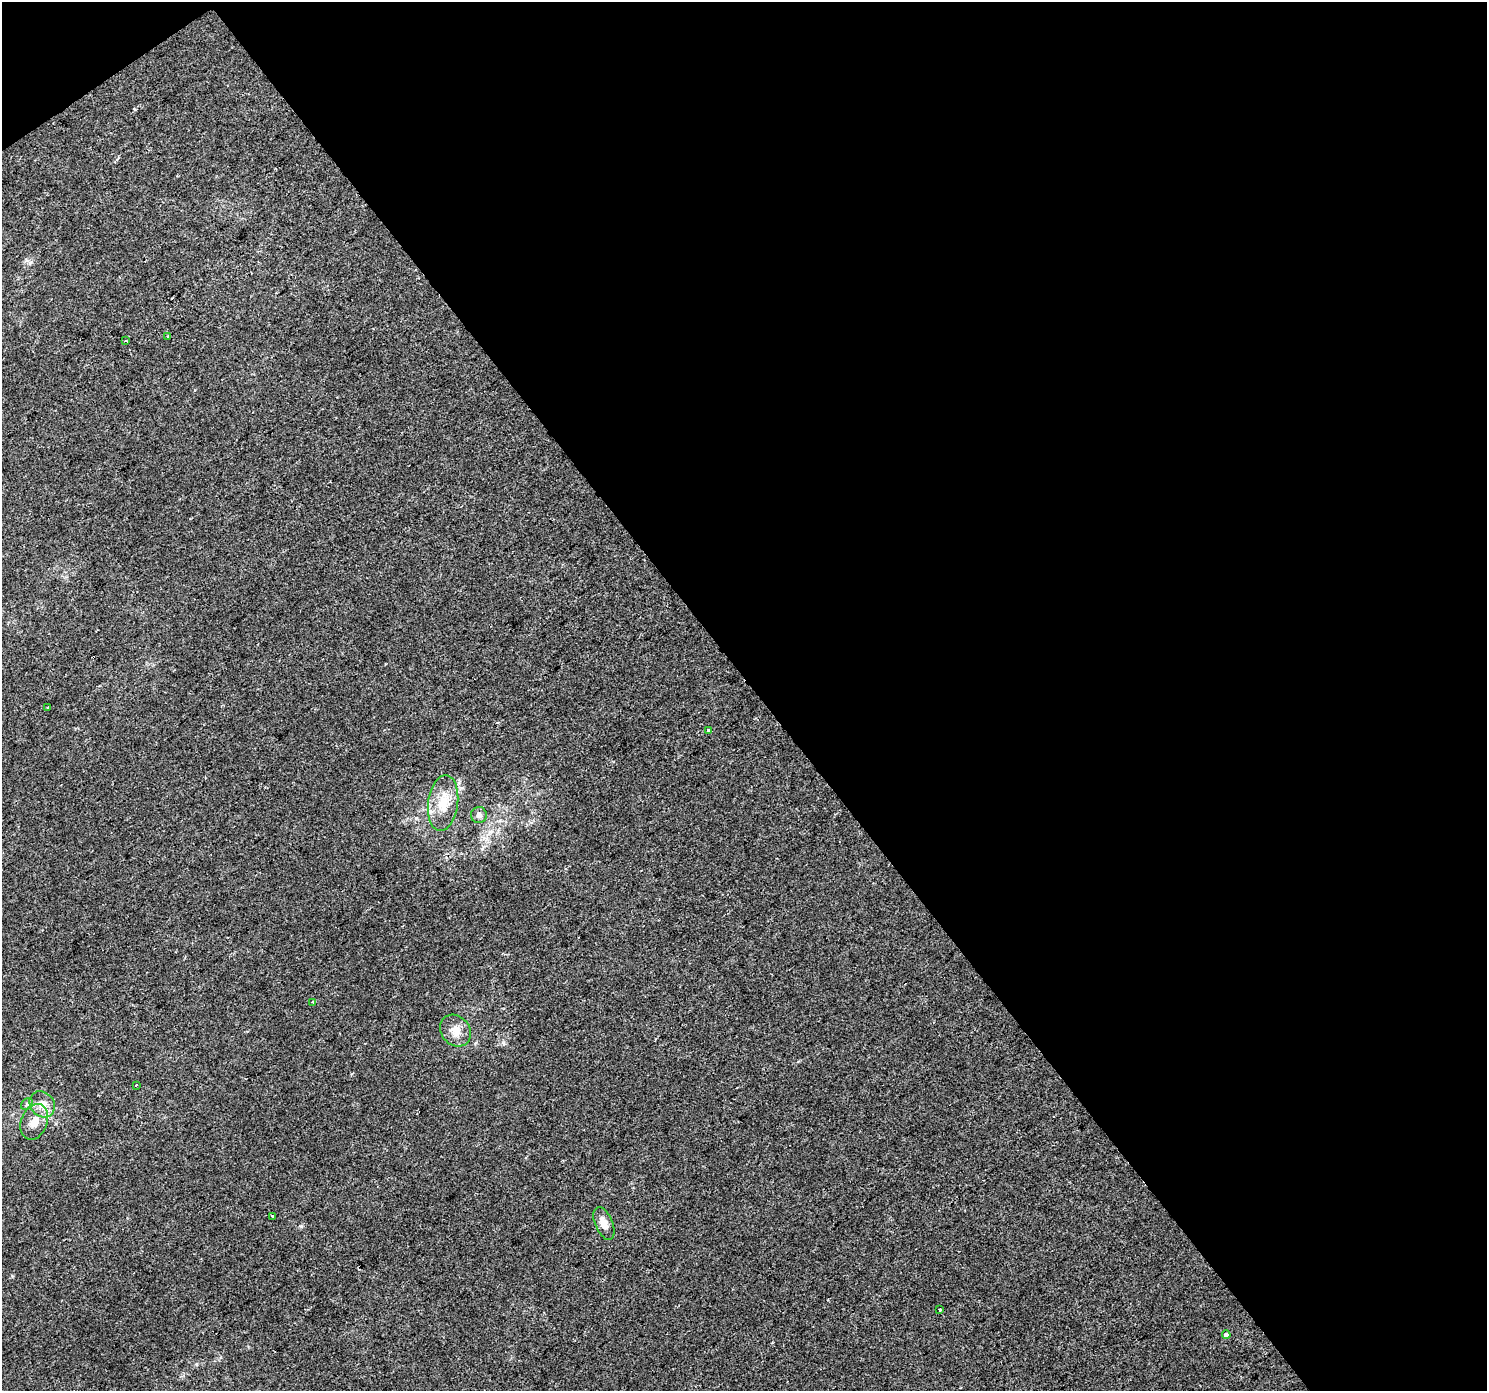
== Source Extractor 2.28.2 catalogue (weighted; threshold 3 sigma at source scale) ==
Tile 2 of 2 x 2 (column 2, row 1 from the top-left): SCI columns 1485-2969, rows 1461-2849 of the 2969 x 2940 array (HDU 1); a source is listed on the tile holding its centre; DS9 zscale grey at full resolution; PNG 1489 x 1393 px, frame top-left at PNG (2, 2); each listed source drawn as its Kron ellipse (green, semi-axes under 4 px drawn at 4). Shown black and unused: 50% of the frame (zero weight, under 2 of 3 exposures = <1% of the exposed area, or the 3 px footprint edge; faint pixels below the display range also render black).
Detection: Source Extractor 2.28.2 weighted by HDU 2 'WHT'; one run over the whole footprint, this tile lists its part. Background 7.01e-05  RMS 0.0041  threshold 0.0183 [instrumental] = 3 sigma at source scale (4.5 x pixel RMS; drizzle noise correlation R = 1.50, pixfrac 1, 0.0396/0.0396 arcsec/px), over >= 5 px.
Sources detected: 20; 3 cosmic-ray / hot-pixel residue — neither listed nor drawn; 1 inside a brighter listed object's ellipse — not listed separately; the other 16 listed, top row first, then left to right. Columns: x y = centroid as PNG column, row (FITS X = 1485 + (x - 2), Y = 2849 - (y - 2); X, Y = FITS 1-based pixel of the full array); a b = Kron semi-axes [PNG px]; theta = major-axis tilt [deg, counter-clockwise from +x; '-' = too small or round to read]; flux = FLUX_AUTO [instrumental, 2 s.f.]
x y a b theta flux
168 337 3 3 - 1.6
125 341 4 2 - 0.41
47 708 3 2 - 0.37
708 730 3 3 - 2.4
443 803 28 15 83 9.4
479 815 8 8 - 1.7
313 1002 4 3 - 0.81
456 1031 17 14 -50 5.1
136 1085 3 2 - 0.39
27 1104 6 5 - 0.77
42 1104 14 11 -51 4.7
34 1122 18 13 69 5
272 1216 3 3 - 1
604 1223 17 8 -67 3.5
940 1310 3 3 - 0.63
1226 1335 4 4 - 6.7
Unlisted compact peaks at least as high as the median listed source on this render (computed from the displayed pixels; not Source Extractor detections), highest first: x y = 301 1226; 416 818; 482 849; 12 1276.